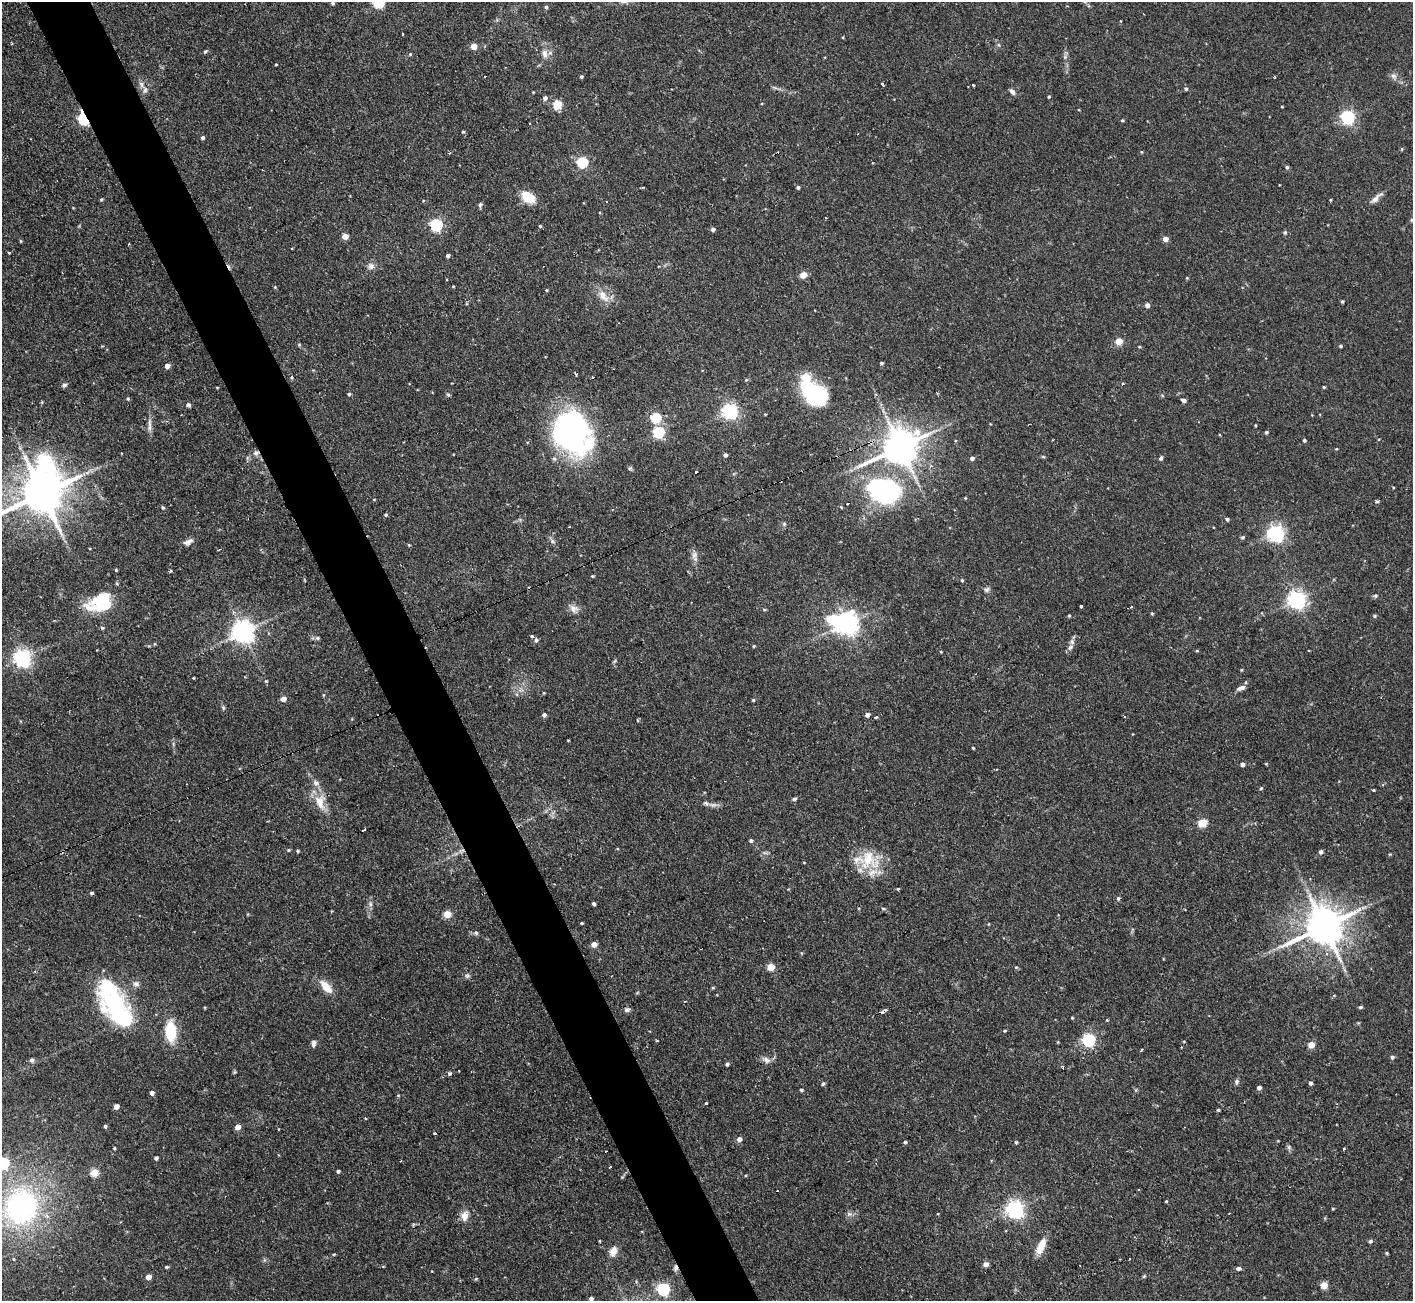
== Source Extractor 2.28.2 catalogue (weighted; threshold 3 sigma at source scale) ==
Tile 11 of 4 x 4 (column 3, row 3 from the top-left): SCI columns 2821-4231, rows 1446-2744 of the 5641 x 5624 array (HDU 1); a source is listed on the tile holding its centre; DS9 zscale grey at full resolution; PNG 1415 x 1303 px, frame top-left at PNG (2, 2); no overlay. Shown black and unused: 5% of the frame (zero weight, under 2 of 3 exposures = <1% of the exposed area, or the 3 px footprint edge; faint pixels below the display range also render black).
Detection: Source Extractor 2.28.2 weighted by HDU 2 'WHT'; one run over the whole footprint, this tile lists its part. Background 0.094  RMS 0.0058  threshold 0.0261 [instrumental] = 3 sigma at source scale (4.5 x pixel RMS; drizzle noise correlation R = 1.50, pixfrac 1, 0.05/0.05 arcsec/px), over >= 5 px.
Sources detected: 277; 5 inside a brighter object's white glare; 9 cosmic-ray / hot-pixel residue — not listed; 5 inside a brighter listed object's ellipse — not listed separately; the other 258 listed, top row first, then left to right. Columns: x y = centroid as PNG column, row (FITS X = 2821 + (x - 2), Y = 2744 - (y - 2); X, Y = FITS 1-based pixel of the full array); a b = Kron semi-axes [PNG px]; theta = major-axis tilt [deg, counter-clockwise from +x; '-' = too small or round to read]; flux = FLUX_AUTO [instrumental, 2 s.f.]
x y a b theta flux
378 2 5 5 - 48
333 3 5 4 - 0.92
546 7 4 4 - 1
474 47 4 4 - 9.3
205 52 5 4 - 0.81
410 54 5 4 - 0.62
545 54 13 7 -86 3.9
1065 57 5 5 - 1.1
276 64 3 2 - 0.45
581 76 3 3 - 0.89
1394 76 9 7 -41 2.2
1275 77 3 2 - 0.52
882 84 3 3 - 1.8
973 85 3 3 - 1.9
1186 89 5 4 - 0.93
145 90 9 6 80 2
533 92 3 3 - 0.41
1012 92 8 5 -52 2
1049 97 4 3 - 0.67
545 98 5 5 - 2
557 104 5 5 - 25
1282 106 4 2 - 0.43
1347 117 6 6 - 120
84 119 6 4 -68 82
1122 120 4 3 - 0.71
463 132 4 3 - 0.59
202 137 4 4 - 1.2
1402 149 4 4 - 0.57
1141 152 5 3 - 0.49
450 153 3 3 - 3.7
582 162 5 5 - 52
1287 167 4 4 - 1.1
798 187 4 4 - 1.3
528 197 14 10 -34 12
1376 198 21 6 42 3.1
101 199 4 3 - 0.74
480 205 8 4 74 1.1
1411 220 5 3 - 0.63
436 225 6 5 - 82
540 226 4 4 - 0.72
713 229 4 4 - 1.7
1285 233 5 5 - 0.84
345 236 4 4 - 7.8
1165 239 4 4 - 4.7
21 241 4 3 - 0.57
9 253 4 3 - 0.51
448 256 4 4 - 1.8
371 266 9 9 - 2.7
803 275 8 7 - 4.1
1187 278 4 3 - 0.47
453 286 3 3 - 0.48
275 287 4 3 - 0.51
546 290 4 4 - 0.55
603 296 18 10 -50 6.9
1342 301 3 3 - 0.84
1147 305 4 4 - 2.6
1119 341 5 4 - 13
299 345 5 5 - 0.68
1340 346 4 3 - 0.93
1139 347 4 3 - 0.54
881 363 4 3 - 1
167 366 4 4 - 4.1
576 374 4 2 - 1.3
593 377 3 2 - 0.72
292 378 5 3 - 0.81
746 380 5 4 - 0.62
1123 384 3 3 - 1.4
64 385 6 5 - 1.2
217 387 4 3 - 0.49
1324 387 4 3 - 0.63
814 393 31 18 -39 56
349 394 4 3 - 0.93
448 395 6 4 -3 0.76
128 399 4 4 - 0.84
1184 400 5 4 - 1.9
42 402 5 3 - 0.55
188 405 5 4 - 1.7
730 411 6 6 - 170
765 414 4 2 - 0.38
656 417 5 5 - 34
149 423 18 4 88 3.1
1255 425 3 2 - 0.49
658 432 5 5 - 59
1266 432 3 3 - 0.99
570 433 44 37 -66 150
1304 440 4 4 - 0.92
900 447 12 9 29 1500
1336 449 4 3 - 0.51
256 453 9 7 16 2.3
725 455 4 4 - 1.8
1043 457 6 4 -2 0.61
972 458 4 4 - 2
1161 458 5 4 - 1.4
696 472 3 2 - 1.1
1393 487 4 3 - 0.43
883 491 38 28 -21 86
42 493 16 13 69 2300
965 498 4 3 - 0.48
374 499 4 3 - 0.41
1377 501 3 3 - 4.8
847 503 3 3 - 2.8
163 508 5 4 - 0.94
386 515 4 3 - 0.99
1227 519 5 4 - 1.2
784 524 5 5 - 0.89
1276 533 6 6 - 200
1242 537 6 4 19 0.76
553 541 7 4 -46 1.3
188 542 14 6 24 2.9
409 545 4 3 - 0.57
218 550 4 2 - 0.59
694 555 15 7 83 3
116 570 3 3 - 0.6
592 576 4 3 - 0.66
962 580 4 3 - 0.73
987 589 8 6 32 1.5
1375 596 7 5 0 1
1297 599 7 6 - 240
100 605 33 15 22 22
1081 606 3 3 - 1.2
1131 607 3 3 - 0.71
574 608 13 10 -31 3.7
1152 613 4 4 - 0.68
1069 616 4 3 - 0.69
1374 616 5 4 - 0.73
847 624 8 7 - 420
102 628 5 4 - 0.92
242 632 7 7 - 470
532 636 4 4 - 0.9
317 638 6 5 - 1.1
536 640 5 5 - 1.5
154 644 5 3 - 0.52
754 646 4 3 - 0.56
1070 647 10 6 38 2.1
1197 651 5 3 - 0.53
941 652 3 3 - 0.49
22 658 6 6 - 240
1241 670 4 3 - 0.5
193 678 3 3 - 0.48
266 681 5 4 - 0.68
1241 688 12 6 22 2.3
543 693 5 3 - 0.51
323 695 5 3 - 0.62
283 699 5 4 - 4.7
753 700 4 4 - 0.72
223 708 6 5 - 0.92
544 715 4 4 - 1.8
867 715 4 4 - 2.5
876 717 4 3 - 1.5
568 740 3 2 - 0.39
973 748 3 2 - 0.55
1242 764 4 4 - 2.1
1266 764 5 3 - 0.49
1261 788 5 4 - 0.66
1373 790 3 3 - 1.5
794 799 5 4 - 1.5
320 802 21 13 -69 9.9
706 803 9 6 -21 1.8
1202 822 5 5 - 22
364 830 4 2 - 1
751 841 4 4 - 1.3
288 850 4 4 - 0.63
298 851 4 3 - 0.76
462 851 9 4 31 1.7
1321 852 6 5 - 1.4
1390 854 5 3 - 0.56
868 858 25 21 58 20
804 862 4 2 - 0.38
898 889 3 3 - 1
91 893 4 3 - 0.95
1118 898 4 4 - 1.1
370 904 6 5 - 1.4
594 904 4 3 - 1.4
1364 907 7 4 19 1.3
883 908 5 3 - 0.65
447 914 5 5 - 15
582 923 3 2 - 0.64
988 924 4 3 - 0.46
1324 926 12 11 - 1700
476 933 6 5 - 1
594 944 5 5 - 4.2
771 967 5 4 - 14
1016 967 5 5 - 0.69
35 971 3 3 - 0.69
467 976 7 7 - 1.4
136 984 9 7 -1 2.2
326 987 19 9 -49 7.9
713 988 4 4 - 0.65
116 1007 44 23 -53 79
1360 1007 5 4 - 0.88
627 1010 7 6 - 1.7
884 1011 7 4 33 1.8
1072 1018 4 3 - 0.5
1107 1020 3 3 - 0.48
171 1031 18 10 -88 23
1005 1031 4 3 - 0.64
1088 1040 6 6 - 92
657 1041 4 2 - 0.56
1184 1041 4 3 - 0.44
313 1044 9 5 83 1.6
1311 1045 5 4 - 9.3
1141 1050 4 3 - 0.51
1392 1057 5 5 - 1.4
32 1060 6 5 - 1.6
766 1060 12 8 -23 2.8
727 1064 4 3 - 1.3
1063 1067 4 2 - 0.71
234 1072 6 4 88 0.68
450 1073 5 5 - 1.1
1236 1082 7 6 - 1.3
1310 1083 4 3 - 1.5
823 1084 5 4 - 1
1259 1088 4 4 - 1.9
801 1090 4 3 - 0.95
152 1093 4 4 - 2.8
398 1095 5 3 - 0.49
706 1104 3 3 - 1.5
116 1106 4 4 - 4.4
1218 1110 3 3 - 0.85
105 1126 4 3 - 1.1
238 1127 4 4 - 5.9
435 1134 3 3 - 3.3
739 1139 5 5 - 3.2
905 1142 4 4 - 0.84
1016 1142 4 3 - 0.76
1289 1147 6 5 - 1.2
114 1148 3 3 - 0.6
1344 1149 3 3 - 1.2
605 1151 3 2 - 0.91
156 1158 4 4 - 1.5
3 1163 9 6 37 55
610 1167 3 2 - 0.81
338 1171 4 3 - 1.3
94 1173 9 9 - 4.4
777 1191 3 2 - 0.57
1166 1201 4 3 - 0.44
21 1207 36 32 72 120
1015 1209 6 6 - 240
1333 1209 3 3 - 0.52
849 1214 6 6 - 1.6
464 1216 11 9 86 4.7
599 1241 4 2 - 0.41
1370 1241 5 5 - 0.96
1041 1246 21 8 68 7.9
613 1251 12 8 73 4.6
1387 1253 4 4 - 0.6
13 1259 4 3 - 0.52
986 1264 5 5 - 3.1
383 1266 4 2 - 0.63
166 1267 4 3 - 0.75
675 1268 8 6 -86 1.7
1238 1269 5 4 - 1.6
1144 1276 5 4 - 0.61
148 1277 4 4 - 5.1
476 1279 5 3 - 0.56
1324 1285 5 5 - 7.5
663 1289 6 6 - 75
591 1299 5 4 - 1.7
Overlapping masked pixels (flux is a lower limit): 6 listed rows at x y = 84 119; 900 447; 256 453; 462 851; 884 1011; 675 1268
Isophote crosses this tile's border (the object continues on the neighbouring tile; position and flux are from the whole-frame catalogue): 4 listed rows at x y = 378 2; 42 493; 3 1163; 591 1299